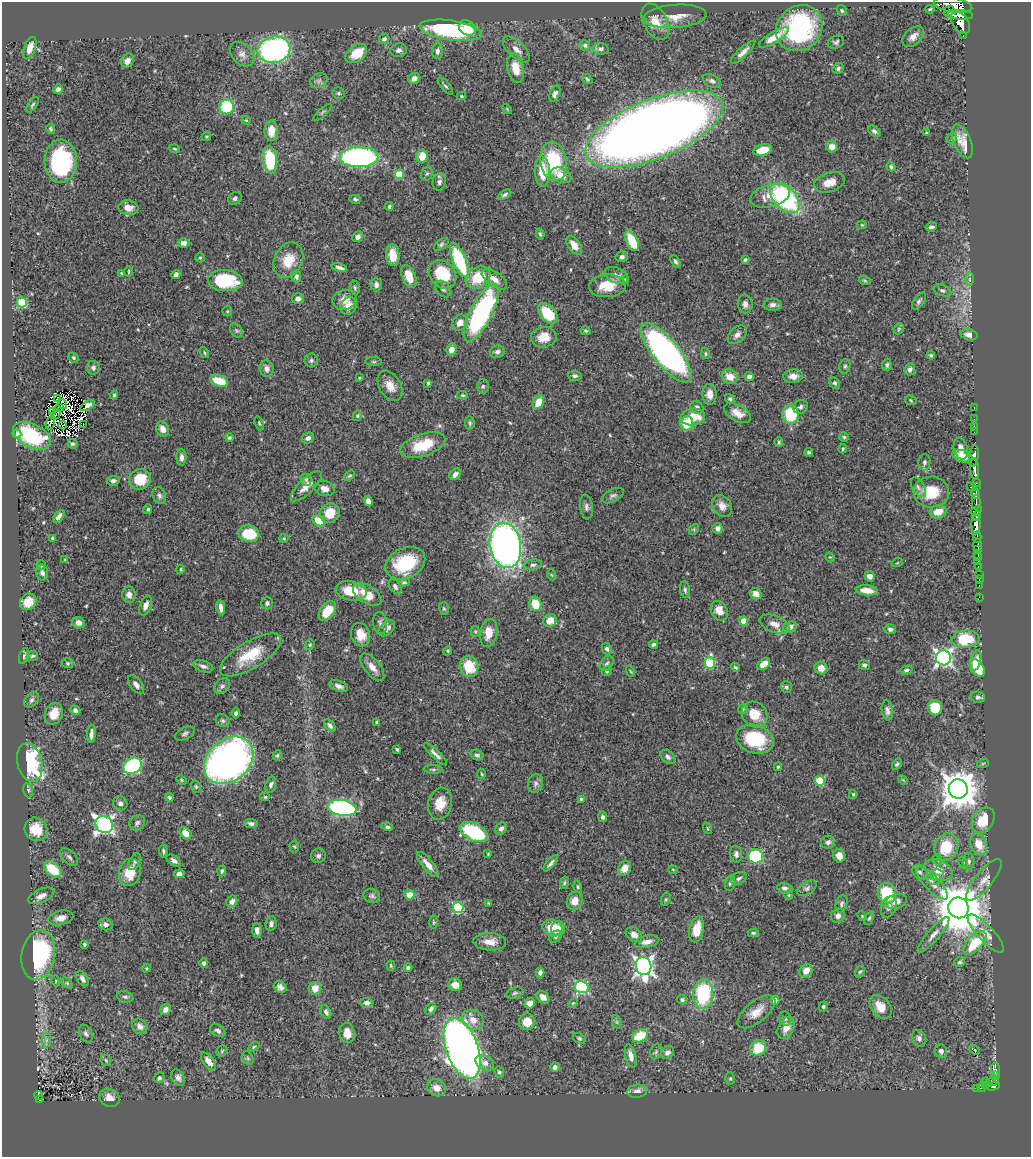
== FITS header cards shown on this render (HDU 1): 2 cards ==
NAXIS1  =                 1029
NAXIS2  =                 1155

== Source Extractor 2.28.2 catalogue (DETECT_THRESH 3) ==
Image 1029 x 1155 px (HDU 1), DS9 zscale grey, 1 PNG px = 1 image px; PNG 1033 x 1159 px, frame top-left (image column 1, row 1155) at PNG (2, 2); each listed source drawn as its Kron ellipse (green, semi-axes under 4 px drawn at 4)
Background 0.74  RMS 0.019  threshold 0.057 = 3 sigma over >= 5 px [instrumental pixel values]
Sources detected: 542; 8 with non-positive FLUX_AUTO (blend fragments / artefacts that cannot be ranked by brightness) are neither listed nor drawn; of the other 534, the 500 brightest by FLUX_AUTO listed and drawn (34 fainter detections omitted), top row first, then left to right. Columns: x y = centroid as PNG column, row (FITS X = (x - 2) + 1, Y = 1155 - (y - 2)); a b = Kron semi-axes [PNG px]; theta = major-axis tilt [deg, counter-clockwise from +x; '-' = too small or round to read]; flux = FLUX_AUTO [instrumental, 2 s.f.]
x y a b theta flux
953 5 19 7 -10 1100
930 9 5 4 - 1.6
842 11 6 4 -58 2.1
949 11 6 4 43 200
960 15 13 4 -4 660
675 16 31 11 4 21
655 22 19 12 -63 20
961 23 12 7 -55 1200
467 28 9 7 -34 25
799 28 24 21 42 170
451 30 31 9 -8 160
963 35 3 2 - 31
913 37 13 8 42 9
774 38 17 5 31 16
384 39 5 5 - 3.8
836 42 8 6 24 3.2
585 45 5 5 - 3.8
30 48 11 5 70 14
516 49 17 8 -44 11
601 49 7 6 - 4.4
274 50 16 13 12 300
399 50 8 6 10 4.5
437 51 8 5 87 5
743 52 16 5 43 7.6
356 53 12 8 36 29
242 54 14 10 -47 8.6
127 61 7 6 - 6.4
516 68 15 8 -78 25
838 68 6 5 - 2.9
414 79 6 5 - 6.3
587 79 6 3 -40 2
319 81 9 7 27 4.2
712 81 9 6 -26 5
445 86 10 4 -49 2.8
58 89 5 4 - 4.6
339 93 6 6 - 2.7
555 94 8 5 68 5.7
461 96 4 4 - 1.3
32 105 9 3 55 2
227 107 7 7 - 68
507 109 6 3 -46 1.3
323 112 11 4 42 2.4
246 120 4 4 - 1.3
51 129 5 3 - 2.2
654 129 73 29 22 2700
271 131 10 6 90 18
874 131 7 4 -37 3
926 133 4 3 - 1.2
206 136 5 4 - 1.6
952 138 6 4 47 2.2
962 141 18 8 -68 18
832 147 6 5 - 11
175 149 5 3 - 1.6
763 150 9 5 13 18
422 156 6 6 - 21
359 157 19 10 1 320
270 160 14 7 -83 77
61 161 21 16 -89 130
553 161 19 13 -82 79
891 167 5 4 - 2.4
542 171 15 7 -88 33
399 174 5 4 - 48
427 174 7 5 66 2.7
561 175 11 7 -23 15
439 182 8 6 77 4.2
830 182 16 9 17 15
505 195 7 3 29 2.5
770 196 20 11 14 21
235 198 7 5 40 3.4
785 198 18 11 -46 190
355 199 5 4 - 2.3
389 206 4 3 - 2.1
128 208 10 7 -8 12
862 225 5 4 - 1.3
931 227 5 4 - 3.8
540 234 5 3 - 2
358 237 5 5 - 5.8
632 241 11 5 -63 37
184 243 6 4 -1 5.6
441 244 8 5 39 2.9
574 245 10 6 -54 13
393 255 11 6 -84 17
622 257 6 5 - 3.6
200 258 5 4 - 1.6
288 260 18 14 65 28
459 260 18 6 -68 120
745 260 4 3 - 2
675 261 7 4 -58 2.5
339 267 8 3 -16 4.4
129 272 5 2 - 1.5
122 273 3 2 - 1.2
176 274 5 4 - 5.3
443 274 15 12 -53 57
616 275 12 7 -21 6.4
296 276 6 5 - 3.5
409 276 12 6 -69 23
478 278 13 10 31 41
494 279 14 7 -35 9.5
969 279 6 4 90 2.2
625 280 4 4 - 1.6
225 281 17 10 -4 69
865 281 6 4 -16 1.8
376 285 7 5 -88 4.2
607 286 18 11 3 30
355 288 7 4 -80 2.1
443 289 9 6 -50 3.8
942 290 9 5 -22 3.3
298 299 6 5 - 5.9
344 300 12 10 13 13
919 301 9 5 54 3.6
22 302 5 5 - 78
745 304 9 7 -82 5.5
773 305 9 6 0 4.8
349 306 9 7 56 12
227 311 5 5 - 1.6
481 313 32 11 63 260
548 313 12 7 -48 51
460 323 8 7 - 10
899 329 6 5 - 1.8
236 331 8 5 -55 2.6
586 331 5 4 - 1.9
737 335 11 7 40 6.3
969 335 8 5 -13 7.9
544 337 13 10 8 19
451 350 6 5 - 11
497 352 7 6 - 3.8
204 353 6 4 -59 1.7
666 353 36 13 -51 520
706 354 5 4 - 1.9
931 355 4 3 - 1.9
73 358 5 4 - 2.4
311 360 7 6 - 2.8
374 362 8 4 0 1.8
887 365 6 4 82 2.9
845 366 7 5 75 2.4
93 368 7 6 - 3.9
267 369 8 7 - 5.7
910 369 6 5 - 4
575 376 7 5 -7 3.4
793 376 10 6 5 10
730 377 8 7 - 17
749 377 4 4 - 4.4
359 378 4 3 - 1.2
219 381 9 5 -18 32
428 383 4 3 - 1.8
835 383 6 5 - 2.8
390 386 16 10 -60 15
483 386 7 6 - 2.6
710 394 10 7 -87 10
114 395 4 4 - 1.7
463 395 5 4 - 1.6
57 399 3 2 - 2.6
730 399 5 4 - 2.6
911 400 6 4 -24 1.8
538 402 7 5 60 21
63 404 5 3 - 1.9
87 405 8 4 32 3.5
59 407 3 2 - 1.9
801 407 7 6 - 3.5
697 408 7 6 - 4.9
974 408 3 2 - 10
52 411 3 2 - 2.4
737 413 14 8 -29 15
56 414 5 2 - 1.4
791 414 9 8 - 67
357 416 5 4 - 1.7
693 417 12 8 8 30
974 419 2 2 - 3.7
50 423 7 2 70 4
259 423 7 4 -73 1.9
470 423 6 4 -83 2.4
687 423 7 6 - 32
83 424 2 2 - 1.2
63 425 4 2 - 3.2
974 426 2 2 - 9.8
163 429 8 6 -69 8.2
974 432 2 2 - 1.5
17 434 4 4 - 2.5
32 436 20 11 -26 79
844 437 4 4 - 1.9
229 438 4 4 - 1.7
308 438 6 5 - 4.6
779 442 5 3 - 1.9
72 444 5 4 - 2.4
423 445 23 11 18 40
843 449 4 3 - 1.5
961 449 11 7 -77 9.2
809 452 4 3 - 2.2
963 456 10 6 -17 13
974 456 11 4 84 730
181 457 8 5 -89 5.7
924 462 8 6 85 3.4
975 469 11 3 -86 540
455 474 6 4 47 5.4
349 476 6 3 36 1.8
140 479 11 10 - 39
306 480 6 5 - 2.1
113 481 6 5 - 3.5
976 482 3 2 - 17
306 486 20 7 44 14
918 487 11 6 -61 4.1
971 487 3 3 - 38
976 487 3 2 - 20
325 489 10 7 -13 9.9
931 492 18 15 3 36
975 494 5 4 - 270
159 496 8 6 -68 4.1
613 496 12 6 28 4.1
368 501 5 4 - 4.7
976 502 7 2 -89 130
722 506 11 9 -54 10
586 507 12 6 -83 4.8
148 509 5 4 - 1.9
976 510 6 4 33 190
938 512 8 6 16 18
330 513 10 9 - 26
59 516 7 4 51 5.2
977 516 5 3 - 95
319 521 6 5 - 34
976 525 10 4 89 850
718 528 5 5 - 5.7
694 529 6 4 47 1.8
249 534 10 8 -11 46
977 537 5 3 - 120
53 538 3 3 - 1.8
284 538 4 4 - 1.3
505 545 23 15 -80 630
978 545 6 3 87 240
978 550 3 3 - 120
978 556 4 3 - 78
830 557 5 4 - 1.4
65 560 4 4 - 1.8
978 561 3 3 - 15
405 563 21 15 25 74
897 563 6 3 18 1.2
41 565 5 4 - 1.8
533 565 9 5 7 3.4
978 566 3 2 - 29
180 569 4 4 - 1.9
42 573 8 6 -75 3.8
979 574 3 2 - 15
552 575 6 3 -69 1.3
870 576 5 5 - 7.7
979 580 3 2 - 10
404 582 6 4 1 2.2
979 585 2 2 - 5.2
395 586 8 5 -56 4.3
685 590 8 5 -83 3
867 590 11 5 -6 14
351 591 15 9 -10 34
367 594 16 8 -32 23
756 594 6 5 - 8.8
129 595 8 6 -86 8.3
979 597 2 2 - 5.2
28 602 9 7 43 16
267 603 6 5 - 3.2
535 604 7 6 - 31
146 605 10 5 68 6.9
221 608 7 3 -80 6.5
444 609 6 5 - 2
327 611 11 7 54 28
719 611 10 8 -62 15
550 620 7 6 - 15
744 621 4 4 - 28
79 623 6 5 - 6.4
380 623 11 7 -81 4.5
774 624 15 8 -21 11
790 627 7 5 24 6.5
387 628 10 6 45 6.6
890 629 6 5 - 3.4
475 631 5 4 - 1.5
489 633 14 8 81 19
361 635 12 9 -73 19
966 639 14 8 4 61
310 645 5 4 - 1.8
653 645 4 4 - 2.7
607 649 6 4 -63 3.2
448 651 5 4 - 1.5
250 655 35 13 31 42
24 656 8 4 72 2.7
32 656 6 5 - 2.3
943 658 7 7 - 450
976 661 11 5 73 14
67 663 6 5 - 2.1
710 663 6 5 - 86
607 664 8 6 52 3.7
764 664 7 5 38 17
864 665 5 5 - 2.9
203 666 10 5 -18 4.8
469 666 11 9 -77 36
372 667 16 7 -52 11
735 667 4 3 - 1.9
821 668 7 6 - 10
978 668 9 6 -57 43
906 670 6 4 16 2.9
607 671 5 4 - 1.6
630 671 5 3 - 1.3
136 685 11 5 -52 5.4
222 686 9 6 44 4.6
339 686 10 5 -22 5.7
786 687 6 5 - 2.8
978 697 7 5 -7 3.5
31 700 9 6 50 3.4
935 708 7 7 - 37
743 709 5 5 - 1.7
75 710 5 4 - 3.6
887 710 10 5 -80 4.9
236 713 4 4 - 3.2
54 714 11 8 67 18
755 714 14 12 -45 24
223 721 7 6 - 2.7
377 722 4 4 - 2.3
330 726 7 4 -49 3.5
185 733 10 5 27 3.6
91 734 9 3 83 5.5
755 739 19 14 -17 77
397 749 4 3 - 2.5
435 754 15 4 -43 5.4
277 755 5 4 - 2
477 755 6 5 - 3.3
668 757 8 5 -42 3.8
229 760 27 21 41 800
30 763 19 12 -76 160
983 763 6 3 19 1.3
897 764 6 4 60 2.2
133 766 9 7 30 140
778 767 4 3 - 1.5
433 769 9 4 -3 2.5
482 774 5 3 - 1.3
181 780 5 4 - 1.5
903 780 6 3 -45 1.3
820 781 5 5 - 47
536 783 9 7 74 4.5
271 785 8 5 72 3.8
196 787 6 5 - 2.1
958 789 9 9 - 3300
28 790 7 4 -74 2.3
853 794 4 3 - 1.7
169 797 4 4 - 2.1
265 797 5 4 - 2
581 799 4 4 - 2
120 803 7 6 - 4.7
440 804 16 11 75 21
342 808 14 8 -9 240
603 817 5 4 - 3.5
983 820 14 10 56 34
137 823 8 7 - 4.2
251 823 7 4 -5 4.2
104 825 9 8 - 390
387 827 5 4 - 2.9
707 828 6 3 -71 1.4
36 829 12 10 -50 30
501 829 7 5 56 4.9
474 832 15 8 -26 100
186 833 7 5 -52 12
828 842 7 6 - 3.5
979 844 11 8 -68 21
294 847 6 4 -85 2
946 847 14 11 69 43
163 851 6 4 -85 2.5
488 854 4 3 - 1.3
736 854 8 6 -83 4.6
318 856 7 7 - 3.6
755 856 7 7 - 98
839 856 6 6 - 13
69 857 11 6 -42 4.2
938 860 5 3 - 1.5
174 861 8 5 -34 5.1
969 861 8 5 -89 3.3
134 862 9 5 63 3.6
551 863 10 4 50 4.2
963 863 6 4 -63 2.1
428 864 15 5 -50 12
624 868 7 6 - 14
53 869 10 6 -38 43
673 870 4 4 - 1.3
938 870 15 9 -24 16
222 871 5 4 - 2.3
130 872 14 11 74 26
920 872 8 6 -42 4
179 874 5 4 - 4.5
936 877 8 7 - 5.7
739 878 8 5 31 3.7
984 880 26 8 51 15
564 883 6 3 76 1.9
730 883 8 4 75 2.5
932 883 21 7 -46 13
578 887 6 4 -73 1.9
785 888 8 5 -12 4.9
807 888 11 6 32 3.8
887 893 10 9 - 65
410 895 5 5 - 21
789 895 4 4 - 1.4
41 896 14 6 24 8.6
372 896 8 7 - 3.4
666 899 7 4 72 2
575 901 9 7 70 14
896 901 11 7 17 9
232 902 6 5 - 6.5
488 903 4 3 - 1.3
842 904 9 5 74 3.4
889 907 11 7 69 5.7
458 908 5 5 - 110
958 908 10 10 - 7200
838 916 7 6 - 5.7
862 916 5 3 - 1.2
61 918 13 7 13 9.2
869 918 7 4 65 2
433 922 6 3 -90 1.4
106 924 7 6 - 4.9
271 924 7 5 79 3.6
553 928 10 8 -19 24
558 929 7 7 - 18
697 929 13 7 77 22
257 930 7 4 -86 6.9
753 933 5 4 - 2.1
986 934 25 8 -47 14
634 935 9 6 -36 7
934 935 23 6 49 9.1
556 937 7 5 45 2.6
490 942 16 8 -2 14
647 942 12 5 13 7.7
975 943 15 7 47 50
84 944 4 4 - 2.2
38 955 25 16 80 170
960 962 5 5 - 2.6
204 963 4 4 - 4.3
391 966 5 3 - 1.7
644 966 9 7 -79 630
408 967 4 4 - 2.6
146 968 5 4 - 1.7
806 971 7 6 - 12
860 972 6 4 60 1.8
540 973 5 4 - 5.4
82 979 8 5 -59 5.8
56 981 5 3 - 1.2
67 983 6 4 -45 1.9
455 985 7 6 - 11
280 987 7 5 -37 5.4
581 987 7 6 - 170
315 988 6 6 - 14
515 993 9 5 16 2.7
703 994 15 10 85 110
125 997 8 5 -10 3
543 997 7 5 -44 8.1
682 1000 5 4 - 3.3
775 1000 4 4 - 9.2
367 1003 6 5 - 4.6
530 1003 5 5 - 8.8
573 1003 5 3 - 1.4
823 1007 5 4 - 2.1
881 1007 13 9 -51 20
165 1009 6 5 - 7.5
431 1009 6 4 51 3.4
326 1012 7 5 -63 3.8
756 1012 22 10 39 17
785 1019 7 6 - 2.8
473 1020 11 9 -38 14
527 1022 8 8 - 20
617 1022 7 4 -71 2.1
140 1026 8 7 - 6.6
786 1028 12 7 65 13
218 1031 8 5 -30 4.1
347 1033 10 7 -81 13
86 1034 9 6 -65 4.1
640 1036 8 6 29 37
579 1038 7 5 -27 2.2
919 1038 9 7 -66 5.1
46 1040 7 4 -90 3.2
254 1047 6 4 33 1.8
462 1048 31 16 -71 1200
758 1048 8 7 - 39
974 1050 6 3 -34 1.6
222 1051 6 5 - 1.9
941 1051 6 6 - 4.7
656 1052 8 5 69 2.5
667 1052 7 6 - 5.3
631 1056 11 5 -76 8.4
248 1058 7 5 -60 2.3
106 1060 6 5 - 1.9
208 1061 10 5 -52 11
485 1063 10 7 -30 7.8
555 1067 4 4 - 4
995 1070 7 3 -87 100
499 1072 6 4 -71 2.2
996 1076 3 3 - 47
159 1078 5 5 - 3.2
178 1078 9 6 -61 4.8
730 1078 6 5 - 2.1
985 1082 3 2 - 15
991 1082 7 4 23 63
986 1086 4 3 - 42
994 1086 6 4 21 150
437 1088 10 8 -30 13
976 1088 3 2 - 13
982 1088 4 3 - 29
637 1091 10 6 6 6.7
38 1096 4 3 - 30
109 1098 11 8 -21 12
40 1100 4 3 - 98
At the frame edge (FLAGS 8, measured only in part): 1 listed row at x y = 953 5
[34 fainter detections neither listed nor drawn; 8 non-positive-flux detections neither listed nor drawn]